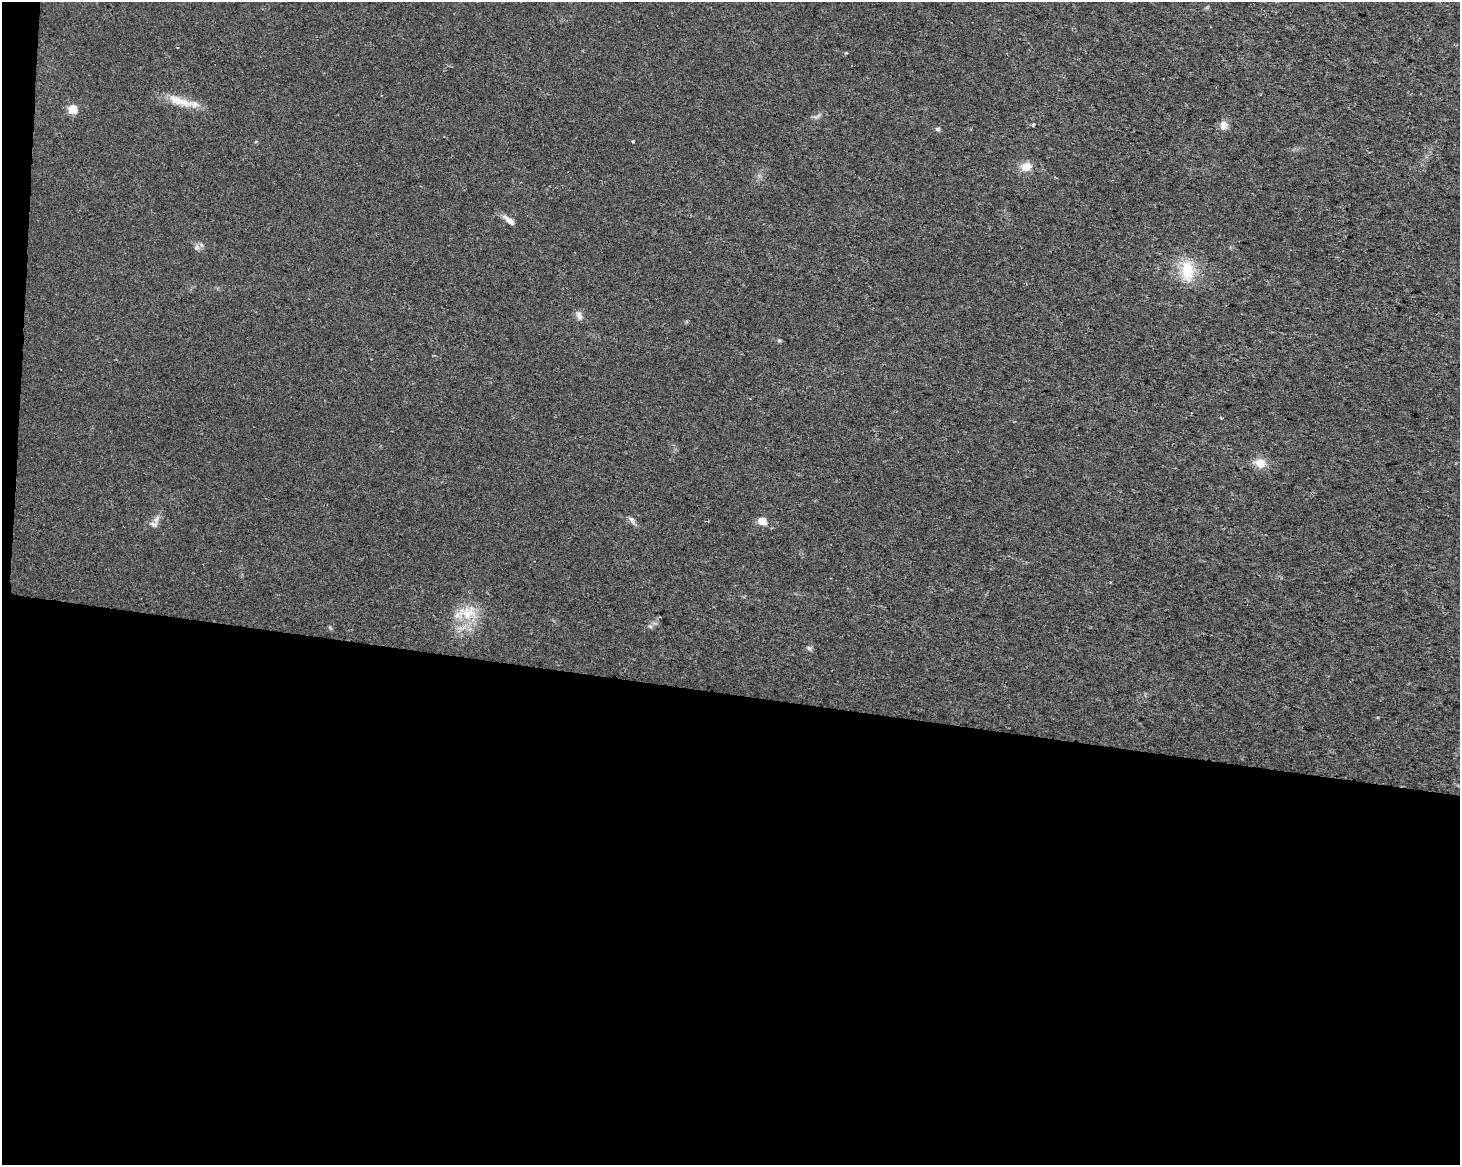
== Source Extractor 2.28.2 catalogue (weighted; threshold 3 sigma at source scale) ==
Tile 10 of 3 x 4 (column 1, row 4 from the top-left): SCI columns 286-1743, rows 1-1163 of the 4889 x 4662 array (HDU 1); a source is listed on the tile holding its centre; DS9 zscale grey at full resolution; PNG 1462 x 1167 px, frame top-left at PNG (2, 2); no overlay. Shown black and unused: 41% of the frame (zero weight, under 2 of 3 exposures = <1% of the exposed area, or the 3 px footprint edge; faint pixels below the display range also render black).
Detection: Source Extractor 2.28.2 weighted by HDU 2 'WHT'; one run over the whole footprint, this tile lists its part. Background 0.0254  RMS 0.0053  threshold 0.0239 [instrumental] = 3 sigma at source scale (4.5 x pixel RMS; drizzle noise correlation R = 1.50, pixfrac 1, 0.0396/0.0396 arcsec/px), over >= 5 px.
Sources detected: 24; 2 inside a brighter listed object's ellipse — not listed separately; the other 22 listed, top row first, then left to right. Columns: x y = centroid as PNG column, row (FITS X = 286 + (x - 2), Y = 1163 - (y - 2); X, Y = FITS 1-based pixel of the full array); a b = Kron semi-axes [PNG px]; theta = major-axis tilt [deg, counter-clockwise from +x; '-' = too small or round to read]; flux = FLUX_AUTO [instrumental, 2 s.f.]
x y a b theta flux
177 100 34 11 -25 9.9
73 109 7 7 - 11
818 116 9 4 41 1.3
1033 124 3 3 - 1.5
1224 125 12 9 -82 3.5
938 129 6 5 - 1.2
633 141 3 3 - 1
1026 167 13 10 8 6
509 220 18 6 -41 3.4
197 247 8 6 -45 1.7
1187 270 30 19 -88 17
579 316 11 7 -73 2.7
779 341 7 3 -8 0.76
1222 418 4 3 - 0.69
1260 463 15 11 -15 6.6
156 519 13 6 48 2.6
632 520 10 6 -48 2
762 521 6 5 - 8.9
468 612 26 20 7 16
650 626 6 5 - 1.1
809 648 7 5 -44 1.2
1378 717 3 3 - 0.72